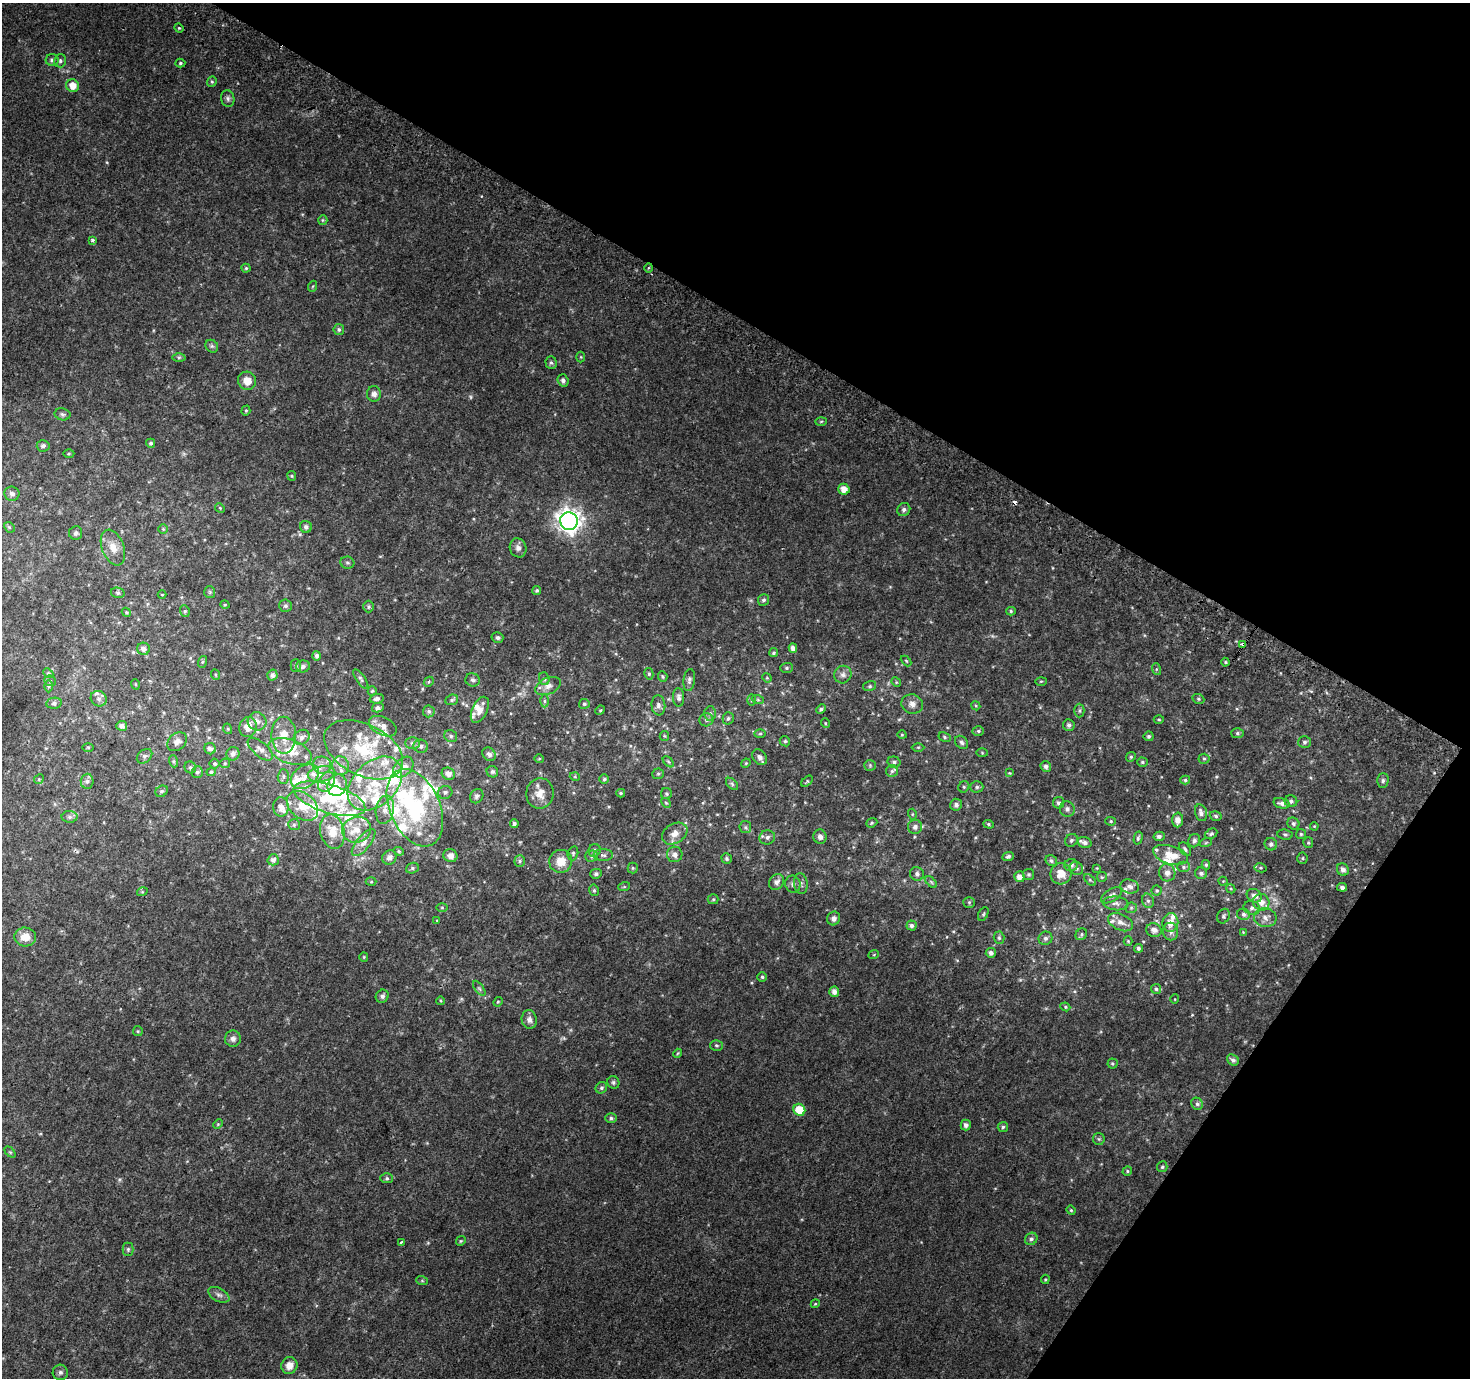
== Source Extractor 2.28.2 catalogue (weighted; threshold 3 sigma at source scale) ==
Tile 8 of 4 x 4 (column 4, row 2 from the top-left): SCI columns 4440-5907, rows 3047-4422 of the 5932 x 6025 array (HDU 1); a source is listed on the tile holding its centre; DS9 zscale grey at full resolution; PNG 1472 x 1380 px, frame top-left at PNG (2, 3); each listed source drawn as its Kron ellipse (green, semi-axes under 4 px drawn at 4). Shown black and unused: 30% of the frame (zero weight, under 2 of 3 exposures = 2% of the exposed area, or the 3 px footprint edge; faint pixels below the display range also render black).
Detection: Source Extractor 2.28.2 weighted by HDU 2 'WHT'; one run over the whole footprint, this tile lists its part. Background 0.0371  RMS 0.011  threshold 0.048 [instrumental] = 3 sigma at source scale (4.5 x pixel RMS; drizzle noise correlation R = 1.50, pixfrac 1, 0.0396/0.0396 arcsec/px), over >= 5 px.
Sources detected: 406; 3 too faint to see at this stretch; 2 inside a brighter object's white glare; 1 cosmic-ray / hot-pixel residue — neither listed nor drawn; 54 inside a brighter listed object's ellipse — not listed separately; the other 346 listed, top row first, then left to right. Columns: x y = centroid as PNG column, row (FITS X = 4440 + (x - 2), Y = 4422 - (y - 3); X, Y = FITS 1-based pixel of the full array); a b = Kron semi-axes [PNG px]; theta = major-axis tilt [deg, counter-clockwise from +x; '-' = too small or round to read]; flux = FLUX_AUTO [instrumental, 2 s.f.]
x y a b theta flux
179 28 5 4 - 1.2
52 60 6 6 - 3.5
60 61 6 6 - 2.4
180 63 5 4 - 1.4
212 82 5 4 - 1.4
73 86 6 6 - 11
228 98 8 6 -79 2.9
323 220 5 4 - 1.2
93 240 3 3 - 4.5
246 268 4 4 - 1.4
649 268 4 3 - 1.1
313 286 6 3 70 1.1
339 329 5 5 - 2.2
212 346 7 5 -45 2.2
179 357 6 4 1 1.6
581 357 5 3 - 0.97
551 363 6 5 - 2.1
563 380 6 5 - 3.7
247 381 9 9 - 12
374 394 7 7 - 4.7
246 411 5 4 - 1.3
62 414 8 6 -11 2.6
821 421 6 4 2 1.2
151 443 4 4 - 2
43 446 6 5 - 3.2
69 453 5 3 - 1.1
292 476 5 4 - 1.2
844 489 6 5 - 8.9
12 494 7 7 - 4.1
220 508 5 4 - 1.1
904 510 7 6 - 3
569 521 9 8 - 850
9 527 6 4 -44 1.4
306 527 6 6 - 3.4
163 529 5 5 - 1.3
76 533 7 6 - 2.5
113 547 19 11 -69 12
518 548 9 8 - 4.8
347 563 7 6 - 2.3
537 590 4 4 - 1.9
210 592 6 5 - 1.7
118 593 7 5 -14 2.1
162 595 4 3 - 0.77
763 600 6 5 - 2.5
225 605 4 3 - 0.89
285 606 6 6 - 2.4
369 607 6 5 - 1.9
185 611 6 4 -69 1.7
1011 611 5 4 - 1.5
126 612 5 3 - 1.1
497 638 6 5 - 3
1243 644 4 4 - 5.8
793 648 4 4 - 5.2
143 649 6 6 - 4.6
773 653 5 4 - 1.7
317 656 5 4 - 2.9
906 661 6 3 -45 1.1
202 662 6 4 71 1.3
1225 662 4 4 - 1.4
296 666 6 5 - 1.8
303 666 7 6 - 3.5
787 668 6 5 - 1.8
1156 669 6 4 -72 1.5
48 673 6 4 -43 1.3
649 674 6 4 -76 1.6
216 675 5 3 - 1.1
272 675 5 5 - 3.7
843 675 9 8 - 4.7
663 676 5 4 - 1.4
767 678 5 4 - 1.1
361 679 11 4 -55 2.4
544 679 6 5 - 2.1
473 680 7 6 - 2.9
689 680 11 5 82 3
50 681 6 5 - 1.7
1041 681 6 3 2 1.1
429 682 5 3 - 1.1
896 682 5 4 - 1.1
135 684 5 3 - 0.95
49 686 6 4 89 1.7
548 686 13 8 24 7
870 686 6 5 - 1.7
372 691 5 4 - 1.3
679 697 9 5 -88 3.3
99 699 8 7 - 4.1
377 699 7 4 10 3
1198 699 6 4 -22 1.6
452 700 6 5 - 2.1
752 700 6 4 90 1.4
758 700 6 4 -19 1.4
544 701 6 4 -90 2
54 703 8 5 10 2.6
584 704 5 5 - 1.7
912 704 11 9 -23 6.3
658 705 10 7 -84 3.8
976 706 5 3 - 1.1
378 708 6 4 14 2.7
821 709 5 4 - 2.2
480 710 14 7 64 9.1
600 710 5 4 - 1.3
429 711 6 6 - 2.4
1079 711 7 5 90 2.1
710 713 7 5 87 2.8
728 718 6 5 - 2.2
1159 719 5 3 - 1.1
706 720 7 6 - 2.8
257 721 9 9 - 5.9
825 723 5 3 - 0.95
1069 725 6 6 - 2.9
122 726 5 5 - 4.7
383 726 15 9 -26 7.5
248 727 10 8 71 11
228 729 5 3 - 0.88
978 731 6 5 - 1.7
1237 733 6 5 - 1.9
760 734 6 4 1 1.5
284 735 18 12 -89 17
902 735 4 3 - 0.89
451 736 7 6 - 2.3
664 736 5 4 - 1.2
1149 736 5 5 - 1.9
302 737 9 7 37 4.2
945 737 6 4 -29 1.6
785 741 5 4 - 1.7
177 742 11 8 40 5.4
962 742 7 5 -46 2.6
1304 742 6 6 - 2.5
413 743 7 5 1 3.2
421 746 7 6 - 3.1
88 747 6 4 0 1
918 747 6 4 0 1.6
210 749 6 5 - 4
260 749 15 7 -41 6.1
364 750 42 25 -27 65
290 752 23 12 -19 22
982 753 5 4 - 1
233 754 7 6 - 4.4
489 754 7 6 - 4.1
144 756 9 6 41 3
760 757 8 6 -53 4.1
1131 757 5 4 - 1.4
539 759 5 3 - 0.93
1204 759 5 5 - 1.6
173 761 6 4 -71 1.5
668 762 7 4 -45 1.7
894 762 6 5 - 2.5
1142 762 5 4 - 1.4
215 763 5 5 - 1.7
225 763 5 5 - 1.4
746 763 5 4 - 1.1
322 765 9 8 - 6.3
870 765 5 5 - 1.6
340 766 9 8 - 6
1046 766 5 5 - 3.3
190 767 6 5 - 2
403 767 12 8 48 9.3
892 771 6 6 - 2.2
197 772 6 5 - 2.5
211 772 4 4 - 1.5
492 772 6 5 - 2.1
1010 773 3 3 - 0.79
321 774 13 7 9 8.5
448 774 7 6 - 6.4
658 774 6 5 - 1.7
283 777 7 5 90 2.5
305 777 15 11 35 12
575 777 5 3 - 0.92
39 779 5 4 - 1.3
604 779 4 4 - 1.5
1185 780 5 4 - 1.8
87 781 7 6 - 3
807 781 7 4 42 1.4
1383 781 7 5 88 2.4
327 782 10 7 60 6.2
375 784 32 21 44 54
732 784 7 4 -46 1.9
337 785 11 9 71 10
964 787 6 5 - 1.5
977 787 6 5 - 2.3
162 791 6 5 - 2.1
445 792 7 6 - 2.6
540 793 15 13 81 12
621 793 4 3 - 1.4
666 794 5 5 - 1.7
477 796 7 6 - 2.7
329 799 37 14 -17 52
1291 801 6 6 - 2.8
666 803 5 4 - 1.4
1059 803 6 5 - 2.9
1282 803 8 5 -14 4.2
956 805 6 6 - 2.9
302 806 17 12 -41 18
281 807 9 8 - 7.3
415 808 41 25 -66 120
1067 809 8 7 - 3.6
385 810 14 9 80 9.4
1201 813 9 5 -75 4.2
912 814 5 3 - 1.2
1216 816 6 4 -18 2
70 817 8 6 0 2.9
1178 820 7 5 87 7
1111 821 5 4 - 1.5
872 823 6 4 22 1.3
1293 823 6 5 - 2.1
514 824 4 4 - 2.4
989 824 5 4 - 1.5
294 825 6 5 - 1.6
1314 826 4 3 - 0.8
745 827 6 5 - 2.1
915 827 7 7 - 4.4
357 830 14 12 15 15
332 831 17 12 -77 19
675 834 14 9 32 8
1211 834 7 4 28 1.8
1285 834 7 5 -6 1.9
1301 834 5 5 - 1.5
1159 836 5 4 - 3.3
767 837 8 7 - 3.7
820 837 7 6 - 4.2
1138 838 6 4 75 1.8
1071 840 7 6 - 2.4
1194 841 7 5 68 3.2
1085 842 7 5 -18 3.8
1206 842 6 4 20 1.3
364 843 16 6 50 6.5
1308 843 5 5 - 1.6
1271 844 6 6 - 2.6
1185 849 8 5 -59 2
594 850 6 6 - 2.4
399 851 5 4 - 1.4
573 853 7 5 76 1.9
675 854 8 7 - 4.2
603 855 9 6 -2 2.9
1170 855 18 9 -16 16
450 856 7 6 - 5.8
591 856 6 5 - 2.2
1008 856 6 4 23 2.4
389 857 7 6 - 4.7
1302 858 5 5 - 1.5
727 859 5 5 - 1.7
273 860 5 5 - 4.4
520 861 6 5 - 1.8
561 861 11 11 - 15
1051 861 6 5 - 2.5
1071 865 6 6 - 3.6
1206 865 5 4 - 1.6
1183 867 6 5 - 2.3
412 868 6 5 - 1.8
633 868 5 5 - 1.4
1076 868 7 6 - 3
1097 868 3 3 - 0.76
1261 868 6 4 -11 1.5
1343 869 6 5 - 4.6
1167 873 8 8 - 5.9
1201 873 6 5 - 2.7
596 874 5 5 - 2.7
917 874 7 7 - 3.2
1029 874 5 5 - 1.8
1061 874 11 10 - 14
1019 877 5 5 - 6.7
1102 877 5 5 - 1.3
1090 880 7 4 -45 1.7
1223 881 4 4 - 1.1
371 882 5 3 - 1
776 882 8 7 - 5.3
931 882 7 4 -45 1.7
793 884 8 7 - 3.7
801 884 10 6 -81 3.6
1130 886 9 7 -15 4.7
624 887 6 4 18 1.2
1342 887 5 4 - 3
1231 889 5 3 - 1.1
594 890 6 4 -77 1.6
1157 890 5 5 - 1.5
142 892 5 3 - 1.1
1111 895 12 6 31 4.3
1254 896 8 6 -30 5.3
713 899 5 5 - 1.5
1148 901 7 5 -74 2.7
969 902 6 5 - 1.6
1261 902 8 8 - 7.5
1116 903 13 7 -6 4.6
442 907 6 4 0 1.3
1131 908 6 5 - 1.7
1252 908 8 7 - 3.4
983 914 7 4 61 1.6
1244 914 6 6 - 2.8
1224 916 7 6 - 2.2
1265 918 11 9 -10 6.5
834 919 7 6 - 4
437 920 4 3 - 0.77
1120 922 13 8 -25 7.2
1170 922 9 8 - 11
911 925 5 5 - 2.7
1154 930 8 7 - 5.3
1171 932 9 7 -80 4.7
1243 932 4 4 - 0.79
1081 934 6 5 - 1.7
25 937 11 9 -5 12
999 938 6 5 - 2.1
1045 938 7 6 - 3.3
1128 941 4 4 - 1
1138 948 4 4 - 2.2
991 953 5 5 - 4
874 954 5 3 - 0.93
364 957 5 4 - 1.1
762 977 5 4 - 1.7
479 988 9 4 -55 2
1156 989 5 4 - 1.8
834 992 5 5 - 5.5
382 996 7 6 - 3.6
1175 999 5 3 - 0.82
441 1001 4 3 - 0.94
498 1002 5 4 - 1.1
1065 1007 5 4 - 1.4
529 1020 9 7 -81 4.8
138 1031 5 5 - 1.3
233 1039 8 8 - 4.6
716 1045 6 5 - 1.9
678 1053 4 3 - 1.1
1233 1060 6 5 - 2.9
1112 1063 5 5 - 1.5
613 1082 6 6 - 2.1
601 1088 6 5 - 2.3
1197 1104 6 5 - 2.4
799 1110 6 5 - 22
611 1118 6 5 - 2.2
218 1124 5 4 - 1.2
966 1125 5 5 - 3.3
1003 1127 5 5 - 1.8
1099 1139 6 5 - 1.9
10 1152 6 4 -44 1.4
1162 1167 5 5 - 1.7
1127 1171 5 4 - 1.4
387 1178 6 5 - 1.8
1071 1210 5 4 - 1.2
1031 1239 6 5 - 2.6
461 1241 5 4 - 1.3
401 1242 4 3 - 3.9
128 1249 7 5 -90 2
1045 1279 4 3 - 1.2
422 1281 6 3 -19 1.2
219 1295 11 6 -28 4.1
815 1304 4 3 - 0.97
289 1366 8 8 - 8.8
60 1372 7 7 - 3.3
Overlapping masked pixels (flux is a lower limit): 1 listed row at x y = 1243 644